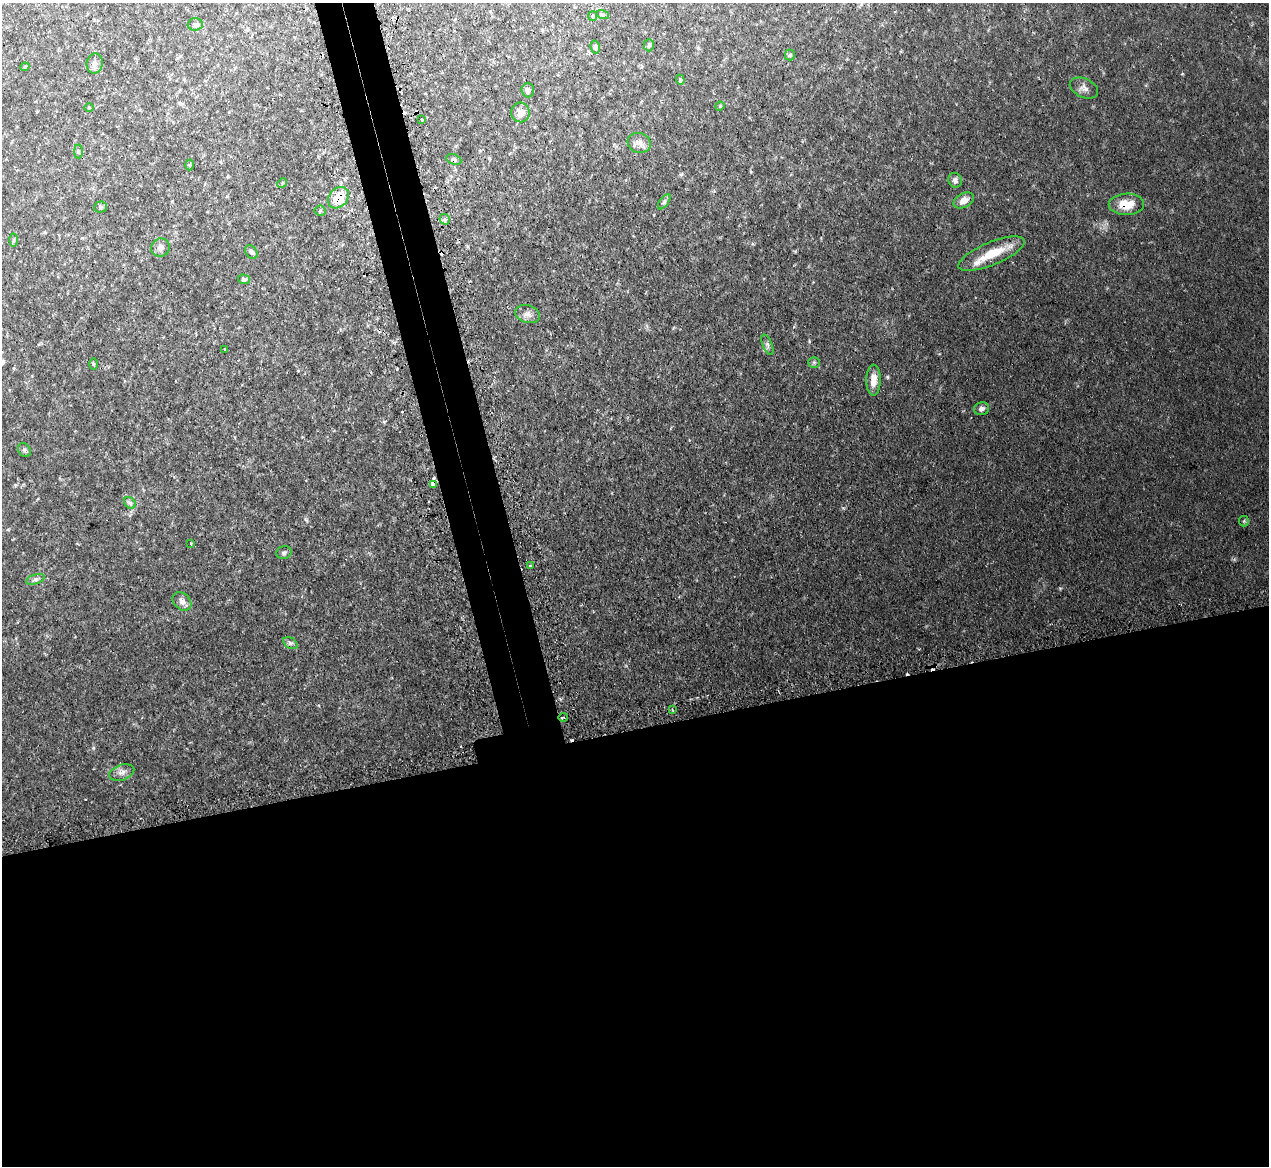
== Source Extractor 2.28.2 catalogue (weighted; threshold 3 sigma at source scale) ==
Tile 15 of 4 x 4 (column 3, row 4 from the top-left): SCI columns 2567-3833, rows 164-1327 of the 5131 x 5103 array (HDU 1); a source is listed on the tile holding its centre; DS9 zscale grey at full resolution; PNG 1271 x 1168 px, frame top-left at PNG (2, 3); each listed source drawn as its Kron ellipse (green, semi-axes under 4 px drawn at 4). Shown black and unused: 40% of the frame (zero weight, under 2 of 3 exposures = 4% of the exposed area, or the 3 px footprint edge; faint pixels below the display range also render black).
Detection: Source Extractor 2.28.2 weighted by HDU 2 'WHT'; one run over the whole footprint, this tile lists its part. Background 0.0864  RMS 0.0083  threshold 0.0374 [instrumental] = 3 sigma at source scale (4.5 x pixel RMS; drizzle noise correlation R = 1.50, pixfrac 1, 0.05/0.05 arcsec/px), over >= 5 px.
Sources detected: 64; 10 cosmic-ray / hot-pixel residue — neither listed nor drawn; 1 inside a brighter listed object's ellipse — not listed separately; the other 53 listed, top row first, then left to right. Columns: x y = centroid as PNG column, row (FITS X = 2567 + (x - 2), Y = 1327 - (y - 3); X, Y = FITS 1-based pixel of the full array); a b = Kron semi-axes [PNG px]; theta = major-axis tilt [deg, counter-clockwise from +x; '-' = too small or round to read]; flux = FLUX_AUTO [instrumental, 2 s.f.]
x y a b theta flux
603 15 6 4 -17 1.2
593 16 5 4 - 1
195 24 7 6 - 2.7
649 45 6 5 - 1.5
595 47 6 4 -76 1.9
790 55 5 5 - 1.3
95 64 10 8 81 4
25 67 4 4 - 0.99
680 80 5 4 - 1.1
1084 88 15 9 -25 4.7
528 90 7 6 - 3.5
720 106 5 3 - 0.81
89 107 5 3 - 0.72
520 112 10 9 - 7
422 120 3 3 - 1.7
639 143 11 10 - 4.9
78 151 7 3 -90 1.2
454 159 8 5 -22 2.5
189 165 5 3 - 0.91
955 180 7 6 - 2.8
282 183 5 4 - 1
338 198 12 9 50 20
964 200 11 7 28 5.9
664 202 9 4 54 1.8
1126 204 18 10 1 17
100 207 6 5 - 1.4
320 211 5 5 - 1.2
445 219 5 5 - 1.7
14 240 6 4 87 1.2
160 248 9 9 - 4
251 252 8 5 -52 1.8
992 254 35 11 22 22
244 279 6 4 -17 1.9
528 314 13 8 -15 4.6
767 345 11 5 -68 2.1
225 349 3 3 - 1.5
814 362 6 5 - 1.4
93 364 6 4 -89 0.97
873 380 15 7 89 8.4
982 409 7 6 - 2.7
24 450 7 5 -52 1.8
433 484 4 3 - 8.8
130 503 7 5 -45 1.9
1244 521 5 5 - 1.1
191 543 3 2 - 0.75
284 553 8 6 18 2
530 565 3 3 - 1.1
35 579 10 4 18 2.3
182 601 10 8 -43 4.4
290 643 8 5 -34 2
672 710 4 3 - 0.93
563 717 4 3 - 3.4
122 772 13 7 18 4.4
Overlapping masked pixels (flux is a lower limit): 5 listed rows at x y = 454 159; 338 198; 1126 204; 433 484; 563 717
Unlisted compact peaks at least as high as the median listed source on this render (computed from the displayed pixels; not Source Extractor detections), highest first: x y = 93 748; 384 422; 306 520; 795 251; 681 174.